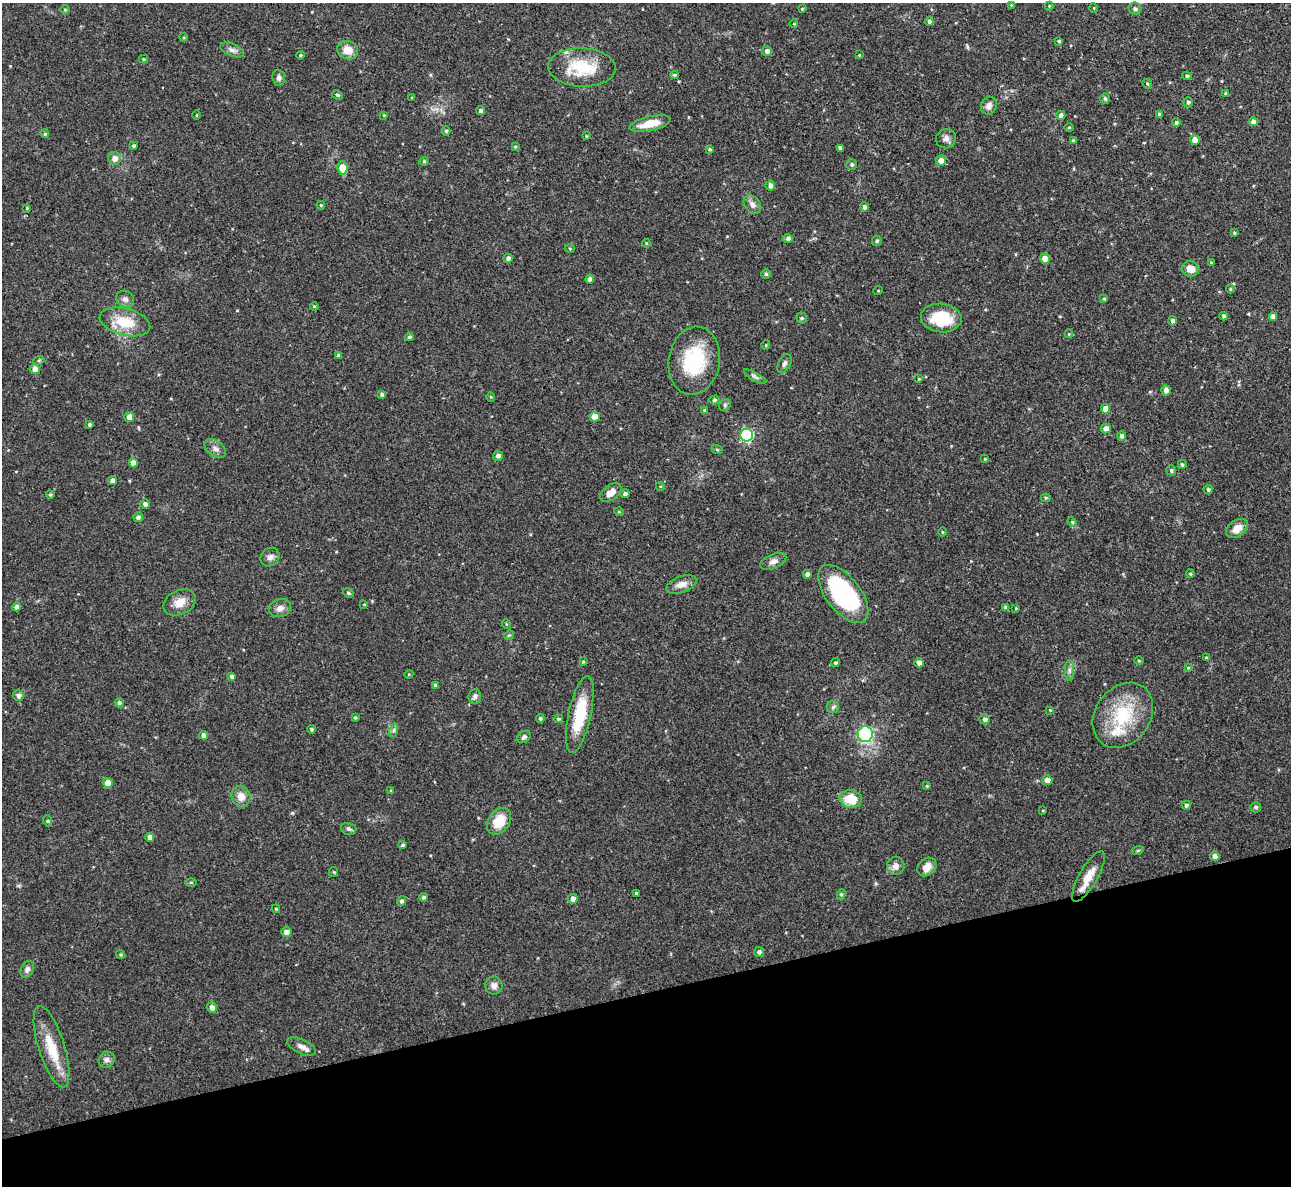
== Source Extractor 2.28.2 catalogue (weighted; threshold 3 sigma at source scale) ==
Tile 14 of 4 x 4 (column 2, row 4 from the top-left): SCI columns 1291-2579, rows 144-1327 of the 5158 x 5143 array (HDU 1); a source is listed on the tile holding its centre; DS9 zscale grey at full resolution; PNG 1293 x 1188 px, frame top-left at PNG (2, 3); each listed source drawn as its Kron ellipse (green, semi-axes under 4 px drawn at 4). Shown black and unused: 16% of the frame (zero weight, under 3 of 4 exposures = <1% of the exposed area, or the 3 px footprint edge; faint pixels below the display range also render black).
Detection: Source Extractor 2.28.2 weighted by HDU 2 'WHT'; one run over the whole footprint, this tile lists its part. Background 0.072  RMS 0.0054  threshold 0.0245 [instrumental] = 3 sigma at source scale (4.5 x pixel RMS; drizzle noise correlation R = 1.50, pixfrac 1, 0.05/0.05 arcsec/px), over >= 5 px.
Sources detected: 201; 3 inside a brighter listed object's ellipse — not listed separately; the other 198 listed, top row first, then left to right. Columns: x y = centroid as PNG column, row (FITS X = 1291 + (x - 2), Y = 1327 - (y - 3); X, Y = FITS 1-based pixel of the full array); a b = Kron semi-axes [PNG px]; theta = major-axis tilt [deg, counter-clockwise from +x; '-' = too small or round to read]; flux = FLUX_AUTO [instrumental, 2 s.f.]
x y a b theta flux
1011 5 4 4 - 0.48
1049 6 4 4 - 0.53
1094 8 5 3 - 0.48
65 9 5 3 - 0.53
802 9 3 2 - 0.49
1135 9 6 6 - 1.3
929 21 4 4 - 1.6
794 24 4 3 - 0.41
184 37 4 4 - 0.63
1059 41 3 3 - 0.7
232 50 12 6 -22 2.2
348 50 10 9 - 6.5
767 51 5 4 - 2.1
300 55 4 3 - 0.68
859 55 4 4 - 0.47
143 59 4 4 - 0.67
582 67 34 19 -3 25
674 75 4 3 - 0.75
1187 76 4 4 - 1
279 78 8 6 -84 1.7
1147 84 5 4 - 0.81
1226 93 4 3 - 1.1
337 95 6 4 -26 0.73
412 98 3 3 - 0.49
1105 98 5 5 - 1.1
1188 102 5 5 - 1.2
989 106 9 7 67 2.6
480 111 4 4 - 1.5
1159 114 3 3 - 1.2
197 115 4 3 - 0.5
384 115 4 3 - 0.4
1061 115 4 4 - 1.9
1253 122 4 4 - 2.2
1176 123 4 4 - 0.96
650 124 21 7 13 11
1069 127 4 3 - 0.51
446 131 4 4 - 0.86
45 134 4 4 - 0.86
586 136 3 3 - 0.49
946 139 10 9 - 2.5
1073 140 4 3 - 0.84
1195 140 5 5 - 5.5
133 146 3 3 - 0.92
515 147 4 3 - 0.6
840 148 4 4 - 2.2
709 149 4 4 - 0.78
114 158 6 6 - 3.6
424 161 4 4 - 0.67
941 161 5 5 - 3.9
852 165 5 5 - 1
342 168 6 5 - 10
770 186 5 5 - 2.4
752 204 10 7 -47 2.8
321 205 4 4 - 0.58
864 207 5 4 - 1.4
27 208 3 3 - 0.52
1234 233 4 3 - 0.71
788 238 4 4 - 1.6
877 241 5 5 - 0.92
646 243 4 4 - 0.58
570 249 5 3 - 0.53
508 258 5 4 - 1.7
1045 259 5 5 - 5.3
1211 262 3 3 - 0.52
1190 269 8 7 - 5.7
766 274 5 4 - 1
590 279 4 4 - 2.1
1230 289 4 4 - 0.62
878 291 5 3 - 0.42
125 299 9 8 - 2.5
1104 299 4 4 - 0.6
314 306 4 4 - 0.56
1224 316 4 3 - 1.4
1273 317 4 4 - 2.9
802 318 5 5 - 0.81
941 318 20 14 -6 20
1172 321 5 4 - 1.6
125 322 26 13 -15 16
1069 334 4 4 - 0.5
409 337 4 3 - 0.94
766 345 5 3 - 0.43
338 355 4 4 - 0.97
39 360 5 3 - 0.64
694 361 34 25 80 34
784 364 10 6 63 1.6
35 369 5 5 - 3.9
755 377 13 4 -30 1.4
919 379 4 3 - 0.54
1166 390 5 5 - 2.6
382 394 4 4 - 1.1
491 397 5 3 - 0.47
714 400 5 4 - 0.97
725 405 6 5 - 1.1
1105 409 5 4 - 4.7
704 410 4 3 - 0.56
129 417 5 5 - 4.4
594 417 5 5 - 5.7
89 424 3 3 - 1
1106 429 5 4 - 3.9
747 435 6 6 - 73
1121 436 5 4 - 1.6
215 448 12 7 -37 2.6
717 449 6 3 -20 0.53
498 456 5 5 - 2.1
985 459 4 4 - 0.52
133 463 4 4 - 3.9
1182 464 4 4 - 0.95
1171 470 5 4 - 1
112 481 4 4 - 2.1
660 486 4 3 - 0.44
1208 490 5 4 - 1.1
611 493 12 7 36 4.1
625 494 5 4 - 1.5
50 495 4 3 - 0.68
1046 498 4 4 - 0.67
145 504 5 4 - 1.7
619 512 5 3 - 0.5
138 517 5 4 - 1.6
1072 522 5 4 - 0.71
1237 528 12 8 35 5.6
942 532 5 3 - 0.48
270 557 10 8 41 2.4
773 561 14 7 23 2.9
807 574 4 4 - 2
1190 574 4 3 - 0.64
681 584 16 8 21 4.3
348 593 6 4 -23 0.74
843 594 34 17 -52 73
180 602 17 12 26 6.2
364 604 4 3 - 0.47
16 607 4 4 - 1.9
280 608 11 9 15 2.8
1006 608 4 4 - 1.9
1016 608 3 3 - 0.49
506 624 5 3 - 0.52
509 635 5 4 - 0.65
1206 657 4 4 - 0.6
1139 661 5 3 - 0.51
583 662 4 3 - 0.53
835 663 4 4 - 0.93
919 663 4 4 - 2.4
1188 668 4 3 - 0.57
1069 670 10 4 -90 1.8
409 674 4 3 - 0.42
232 677 4 4 - 1.5
435 685 3 3 - 1.1
18 696 5 5 - 2.2
475 696 7 6 - 1.5
119 703 4 4 - 1.3
833 707 6 6 - 1.3
1050 710 4 4 - 0.45
580 714 39 11 78 21
1123 715 35 27 54 31
355 718 4 3 - 0.68
540 718 4 4 - 0.93
558 719 4 4 - 0.81
985 719 5 5 - 1.8
311 729 4 4 - 0.77
394 730 7 4 71 1
865 734 8 7 - 44
204 735 4 4 - 2.3
524 737 7 5 37 1.3
1047 780 5 5 - 3.9
108 783 5 5 - 6.2
927 786 4 3 - 0.57
391 791 4 3 - 0.92
241 796 10 9 - 4.8
851 799 11 9 -9 12
1186 805 5 4 - 1.2
1256 807 5 5 - 1.2
1043 811 4 2 - 0.44
48 821 5 3 - 0.64
499 821 14 10 56 12
349 829 8 5 -16 1.3
150 837 4 4 - 3.3
402 845 4 4 - 1.1
1138 850 6 3 18 0.7
1215 856 5 4 - 3.1
896 866 9 8 - 3
927 867 10 8 42 4.7
334 872 5 4 - 0.61
1088 877 29 9 60 8.2
191 882 6 4 0 0.61
636 893 3 3 - 0.63
841 894 5 4 - 0.76
423 897 4 4 - 1.2
573 899 5 4 - 3.4
402 901 5 4 - 1.3
276 909 4 3 - 0.51
286 932 5 5 - 3
759 952 5 5 - 1.5
121 954 5 4 - 0.7
27 969 9 6 60 2.1
494 985 9 8 - 2.8
212 1007 5 5 - 2.6
52 1047 42 13 -72 16
301 1047 15 7 -26 3.3
107 1060 8 7 - 2